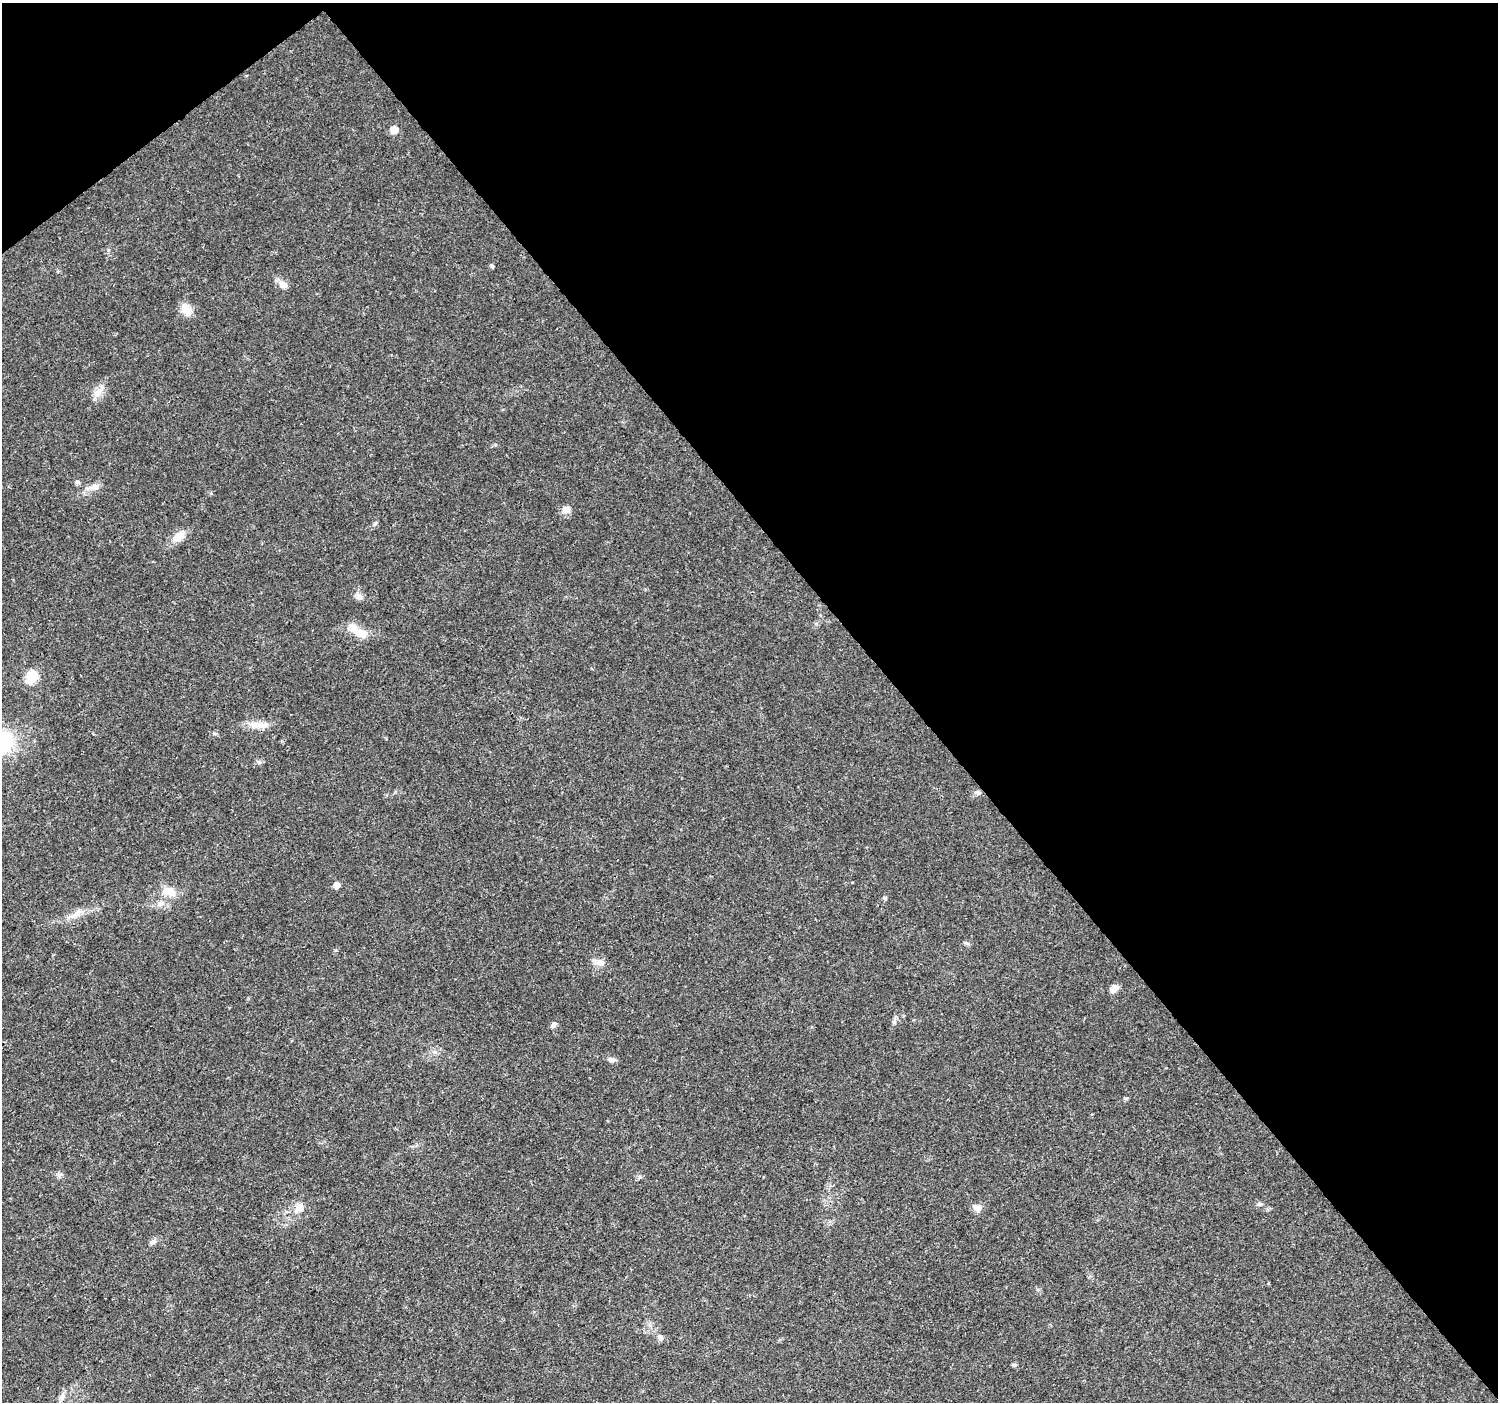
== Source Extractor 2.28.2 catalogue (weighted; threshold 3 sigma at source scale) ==
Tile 3 of 4 x 4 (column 3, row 1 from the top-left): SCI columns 3001-4496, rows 4403-5802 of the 5995 x 5943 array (HDU 1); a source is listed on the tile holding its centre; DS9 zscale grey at full resolution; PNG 1500 x 1404 px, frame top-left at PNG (2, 3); no overlay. Shown black and unused: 41% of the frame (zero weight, under 3 of 4 exposures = <1% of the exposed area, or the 3 px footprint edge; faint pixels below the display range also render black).
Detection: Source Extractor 2.28.2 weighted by HDU 2 'WHT'; one run over the whole footprint, this tile lists its part. Background 0.0244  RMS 0.0022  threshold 0.00978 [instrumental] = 3 sigma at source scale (4.5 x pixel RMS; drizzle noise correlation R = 1.50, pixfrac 1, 0.0396/0.0396 arcsec/px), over >= 5 px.
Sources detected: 37; all 37 listed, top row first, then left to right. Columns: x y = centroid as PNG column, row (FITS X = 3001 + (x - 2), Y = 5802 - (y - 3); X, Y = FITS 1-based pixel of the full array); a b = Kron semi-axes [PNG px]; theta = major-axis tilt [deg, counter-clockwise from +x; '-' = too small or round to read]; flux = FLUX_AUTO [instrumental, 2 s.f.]
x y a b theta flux
394 129 7 7 - 2.5
492 266 5 4 - 0.32
283 284 13 9 -34 1.6
186 309 14 9 -58 3.2
98 392 22 8 43 2
78 482 7 5 -27 0.44
94 487 16 8 15 1.5
566 510 11 9 28 1.4
375 523 7 4 52 0.41
178 536 18 11 32 2.5
359 596 12 9 -42 1.1
358 631 31 10 -34 3.4
32 676 7 6 - 14
259 725 31 8 -3 2.7
2 742 24 19 61 18
978 793 8 6 -26 0.62
852 882 3 2 - 0.19
337 885 5 5 - 1.8
169 891 19 11 -22 2.9
885 898 6 5 - 0.33
160 903 13 8 41 1.6
75 915 18 7 35 1.9
966 943 8 4 -35 0.39
599 963 13 9 -1 1.4
1113 989 9 7 38 1.6
894 1022 7 4 -72 0.38
553 1025 8 6 40 0.68
611 1060 9 6 -19 0.77
1125 1098 6 4 17 0.33
1259 1204 7 6 - 0.47
299 1208 15 10 43 2.1
976 1208 13 8 -35 1.2
153 1242 12 4 35 0.69
1268 1283 3 3 - 0.21
660 1337 10 7 -46 0.88
1014 1365 6 5 - 0.36
62 1397 10 8 65 0.99
Isophote crosses this tile's border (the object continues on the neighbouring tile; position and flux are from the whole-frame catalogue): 1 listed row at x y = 2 742
Unlisted compact peaks at least as high as the median listed source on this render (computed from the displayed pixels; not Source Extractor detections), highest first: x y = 214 733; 259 762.